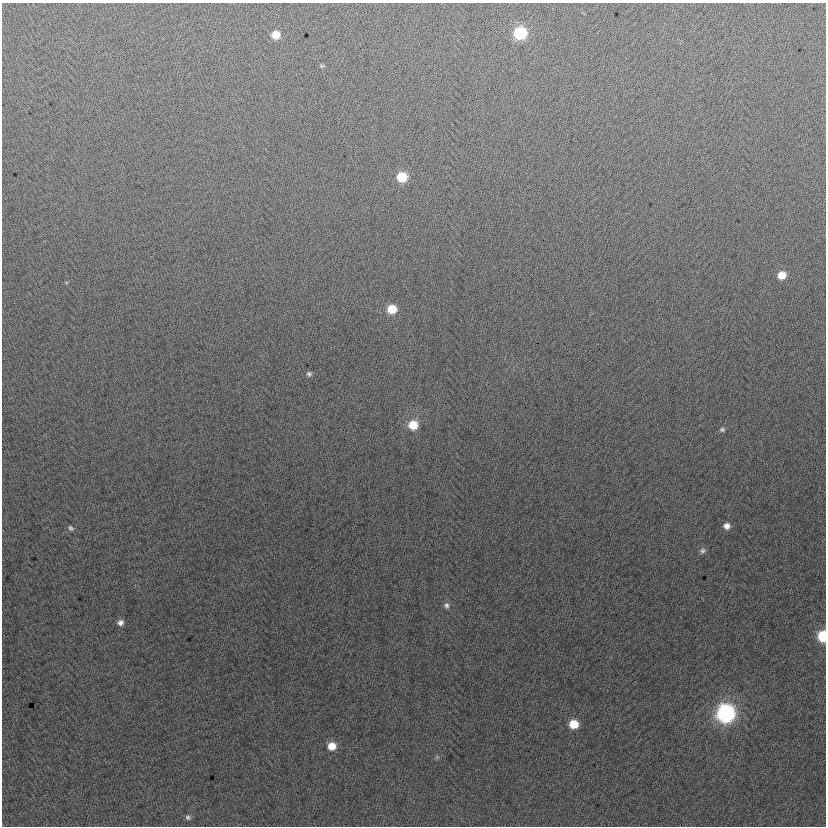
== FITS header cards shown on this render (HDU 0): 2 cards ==
NAXIS1  =                  824
NAXIS2  =                  824

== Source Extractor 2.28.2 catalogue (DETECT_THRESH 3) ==
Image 824 x 824 px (HDU 0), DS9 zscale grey, 1 PNG px = 1 image px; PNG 828 x 828 px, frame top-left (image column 1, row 824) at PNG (2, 3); no overlay
Background -2.25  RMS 13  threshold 38.2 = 3 sigma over >= 5 px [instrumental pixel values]
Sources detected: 19; all 19 listed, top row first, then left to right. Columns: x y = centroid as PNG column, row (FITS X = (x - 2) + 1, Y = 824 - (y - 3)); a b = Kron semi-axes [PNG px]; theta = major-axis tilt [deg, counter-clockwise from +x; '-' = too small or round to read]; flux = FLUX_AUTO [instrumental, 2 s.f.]
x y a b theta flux
520 33 8 8 - 58000
276 35 8 7 - 11000
322 66 7 5 28 1200
402 177 8 8 - 25000
782 275 8 7 - 12000
392 309 8 8 - 19000
309 374 6 5 - 2000
413 425 9 8 - 18000
722 429 6 5 - 1800
727 526 9 8 - 4900
71 528 7 6 - 2000
703 551 8 7 - 2600
446 605 8 7 - 2800
120 623 7 7 - 3600
823 636 7 6 - 41000
726 713 10 9 - 260000
574 724 8 7 - 18000
332 746 8 8 - 11000
188 817 7 6 - 2100
At the frame edge (FLAGS 8, measured only in part): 1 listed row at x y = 823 636